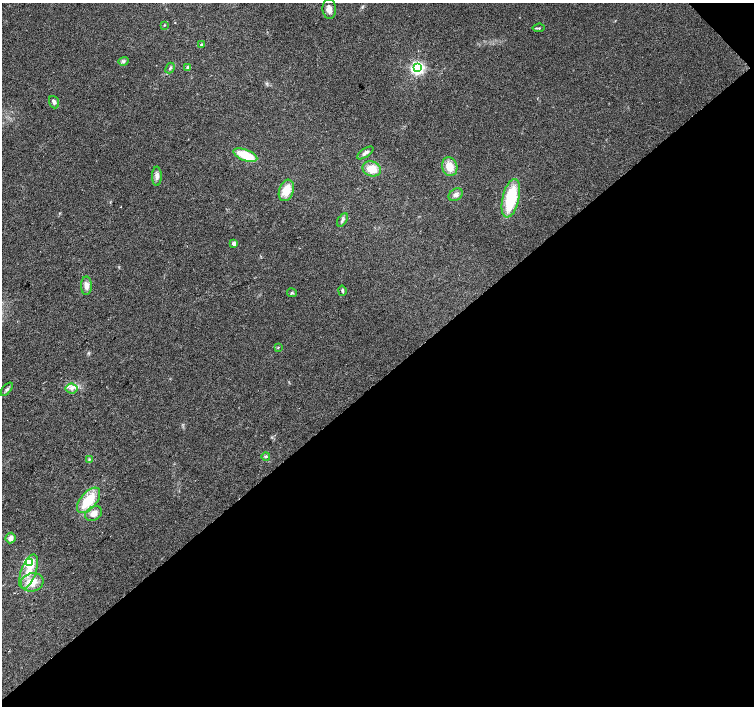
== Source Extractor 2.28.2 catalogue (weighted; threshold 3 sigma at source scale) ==
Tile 12 of 4 x 4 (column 4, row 3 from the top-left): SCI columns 4511-6014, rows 1555-2961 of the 6019 x 5987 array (HDU 1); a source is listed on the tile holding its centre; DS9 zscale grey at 2 x 2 block average (1 PNG px = mean of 2 x 2 image px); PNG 756 x 708 px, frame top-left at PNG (2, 3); each listed source drawn as its Kron ellipse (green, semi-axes under 4 px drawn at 4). Shown black and unused: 47% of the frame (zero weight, under 2 of 3 exposures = <1% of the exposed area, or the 3 px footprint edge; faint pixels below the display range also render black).
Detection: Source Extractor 2.28.2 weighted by HDU 2 'WHT'; one run over the whole footprint, this tile lists its part. Background 0.0274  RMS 0.0063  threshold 0.0286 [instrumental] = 3 sigma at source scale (4.5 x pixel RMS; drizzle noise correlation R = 1.50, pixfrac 1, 0.0396/0.0396 arcsec/px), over >= 5 px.
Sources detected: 34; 1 cosmic-ray / hot-pixel residue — neither listed nor drawn; the other 33 listed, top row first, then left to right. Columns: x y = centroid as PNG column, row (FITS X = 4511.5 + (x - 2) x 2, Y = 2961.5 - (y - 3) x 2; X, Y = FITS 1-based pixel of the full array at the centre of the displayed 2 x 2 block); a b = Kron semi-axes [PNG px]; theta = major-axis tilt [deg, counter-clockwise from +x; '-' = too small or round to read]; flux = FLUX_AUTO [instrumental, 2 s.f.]
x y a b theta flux
329 9 10 6 -87 10
164 25 3 2 - 0.97
539 28 6 3 6 2.1
201 45 3 3 - 1.2
123 61 5 4 - 2.6
188 67 4 3 - 4.4
170 68 5 3 - 2.3
417 68 4 4 - 350
54 102 6 5 - 4.5
365 153 9 4 35 5.6
245 155 12 5 -21 39
450 167 9 7 -72 20
372 169 9 7 -22 23
157 176 10 5 90 6.7
286 190 11 7 70 29
456 195 7 5 35 5.5
511 198 20 8 77 76
342 220 7 4 58 3.7
234 243 2 2 - 14
86 286 9 5 -90 9.1
342 291 5 4 - 2.9
292 293 5 3 - 1.8
278 347 3 2 - 1
72 388 6 5 - 6.3
7 389 8 3 49 3.5
266 456 4 3 - 2.1
89 459 3 3 - 1.7
89 500 15 8 49 49
94 514 9 7 27 10
11 538 5 5 - 7.6
29 562 3 3 - 150
28 572 18 7 70 24
32 582 11 9 15 22